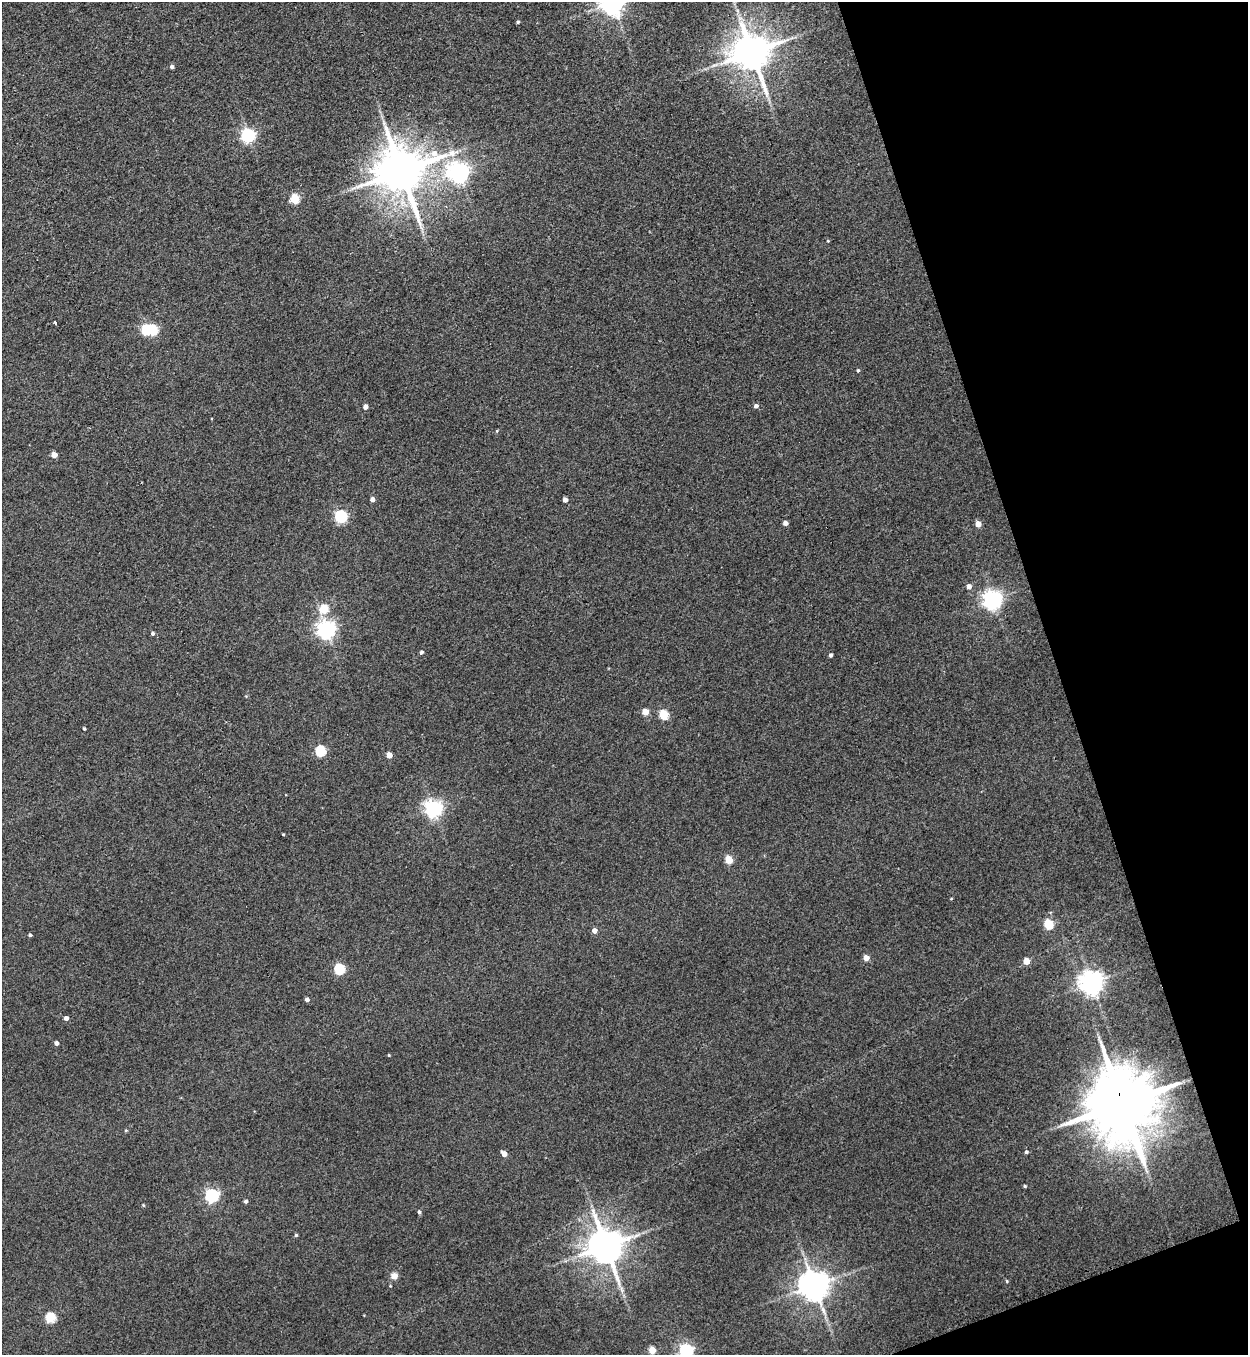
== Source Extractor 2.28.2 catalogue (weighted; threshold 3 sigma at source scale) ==
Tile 12 of 4 x 4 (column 4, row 3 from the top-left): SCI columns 4020-5265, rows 1375-2727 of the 5416 x 5455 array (HDU 1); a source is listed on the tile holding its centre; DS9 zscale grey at full resolution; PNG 1250 x 1357 px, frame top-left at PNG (2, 2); no overlay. Shown black and unused: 17% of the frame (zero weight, under 3 of 4 exposures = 3% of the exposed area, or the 3 px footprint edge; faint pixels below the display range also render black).
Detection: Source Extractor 2.28.2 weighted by HDU 2 'WHT'; one run over the whole footprint, this tile lists its part. Background 0.189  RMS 0.0084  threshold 0.0377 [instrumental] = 3 sigma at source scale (4.5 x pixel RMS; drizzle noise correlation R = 1.50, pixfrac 1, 0.05/0.05 arcsec/px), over >= 5 px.
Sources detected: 67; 1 inside a brighter object's white glare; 1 long thin detection or spike segment (spike, bleed or trail) — not listed; the other 65 listed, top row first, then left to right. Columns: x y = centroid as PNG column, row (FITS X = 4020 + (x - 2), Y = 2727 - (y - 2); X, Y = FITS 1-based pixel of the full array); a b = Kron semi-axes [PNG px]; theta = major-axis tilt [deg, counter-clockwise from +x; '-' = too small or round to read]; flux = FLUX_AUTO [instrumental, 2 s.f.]
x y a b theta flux
612 2 8 7 - 880
518 22 4 3 - 1.3
751 52 11 10 - 2500
172 67 4 4 - 2.3
248 135 6 6 - 180
401 171 14 13 - 4000
458 172 7 7 - 490
295 199 5 5 - 39
828 241 4 3 - 0.63
56 323 3 3 - 3
153 330 5 5 - 49
858 370 4 4 - 0.99
756 406 5 4 - 2.5
365 407 4 4 - 4
497 431 5 3 - 0.69
54 455 4 4 - 9.4
372 499 4 4 - 4
565 500 4 4 - 4.3
340 516 6 5 - 120
785 523 4 4 - 3.7
978 524 5 4 - 7.8
969 586 5 5 - 4.1
992 600 7 6 - 430
324 609 5 5 - 34
326 630 6 6 - 380
152 634 4 4 - 1.6
421 652 4 3 - 1.7
831 655 4 4 - 1.8
645 712 4 4 - 12
664 715 5 5 - 43
84 729 3 3 - 0.97
320 751 5 5 - 61
389 755 4 4 - 8.9
433 809 6 6 - 340
283 834 3 2 - 0.71
729 860 5 5 - 24
951 899 4 3 - 0.6
1048 924 5 5 - 38
594 931 4 4 - 6.1
30 935 4 3 - 1.4
866 958 5 4 - 8.1
1026 961 5 5 - 9.6
339 969 5 5 - 62
1092 983 7 7 - 760
307 999 4 3 - 2.9
66 1018 4 4 - 3.2
56 1043 4 4 - 3.2
389 1055 4 3 - 0.68
1122 1104 21 17 -75 8000
126 1130 5 3 - 0.85
1026 1152 4 4 - 1.6
504 1154 5 4 - 7.8
1025 1186 4 3 - 1.1
212 1195 6 6 - 160
246 1201 4 4 - 1.9
143 1205 4 3 - 0.8
419 1212 5 4 - 1.8
296 1235 4 4 - 1.2
605 1246 10 9 - 2100
394 1276 8 7 - 5.2
1007 1281 5 3 - 0.8
814 1286 8 8 - 1400
50 1317 5 5 - 48
652 1350 5 4 - 18
686 1350 6 6 - 160
Overlapping masked pixels (flux is a lower limit): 1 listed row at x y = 1122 1104
Isophote crosses this tile's border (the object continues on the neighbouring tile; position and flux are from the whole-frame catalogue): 2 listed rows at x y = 612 2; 686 1350